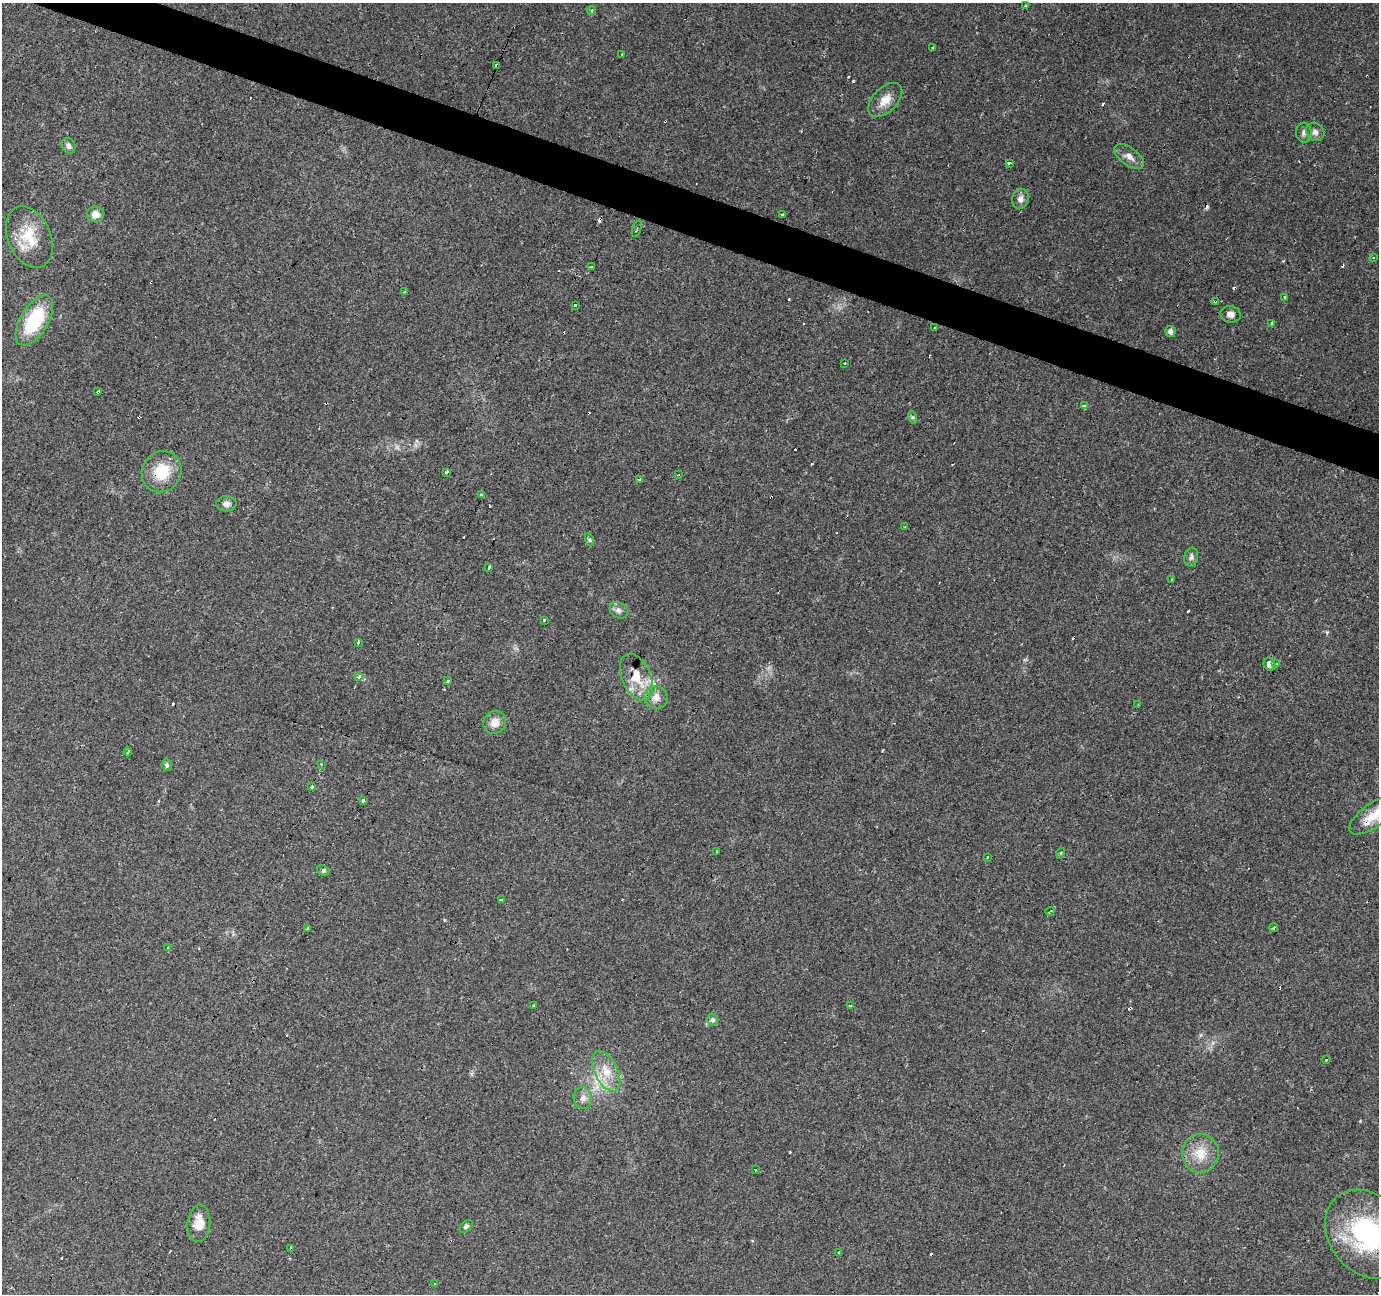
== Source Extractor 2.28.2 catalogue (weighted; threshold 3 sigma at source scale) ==
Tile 11 of 4 x 4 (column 3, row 3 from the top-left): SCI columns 2754-4130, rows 1500-2791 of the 5510 x 5647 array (HDU 1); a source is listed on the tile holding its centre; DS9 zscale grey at full resolution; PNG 1381 x 1296 px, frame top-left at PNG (2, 3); each listed source drawn as its Kron ellipse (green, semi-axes under 4 px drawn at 4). Shown black and unused: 3% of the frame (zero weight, under 3 of 4 exposures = <1% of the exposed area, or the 3 px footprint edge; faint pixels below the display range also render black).
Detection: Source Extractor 2.28.2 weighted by HDU 2 'WHT'; one run over the whole footprint, this tile lists its part. Background 0.0565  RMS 0.0043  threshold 0.0191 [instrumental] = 3 sigma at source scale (4.5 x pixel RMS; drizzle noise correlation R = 1.50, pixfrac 1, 0.0396/0.0396 arcsec/px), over >= 5 px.
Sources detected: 122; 38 cosmic-ray / hot-pixel residue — neither listed nor drawn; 2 inside a brighter listed object's ellipse — not listed separately; the other 82 listed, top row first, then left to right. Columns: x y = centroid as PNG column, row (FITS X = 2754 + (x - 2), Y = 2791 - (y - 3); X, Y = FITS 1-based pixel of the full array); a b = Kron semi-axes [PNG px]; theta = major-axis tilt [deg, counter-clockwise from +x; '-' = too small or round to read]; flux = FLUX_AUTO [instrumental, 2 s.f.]
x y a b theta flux
1025 6 3 3 - 4.3
591 10 4 3 - 0.7
932 48 4 3 - 0.67
622 54 3 2 - 0.6
497 66 3 3 - 5.8
885 100 21 12 45 5.3
1315 132 10 8 -46 1.8
1304 133 9 8 - 1.6
69 146 8 6 -59 1.5
1129 156 17 8 -36 3.2
1009 163 4 3 - 3
1020 199 10 8 74 2.1
95 214 8 8 - 3.3
782 214 3 3 - 1.9
637 228 8 3 71 0.74
29 237 32 21 -66 15
1373 258 4 3 - 0.6
591 267 4 3 - 2
404 292 3 3 - 2.1
1285 297 3 3 - 2.9
1215 301 4 2 - 0.37
575 305 3 3 - 8.2
1231 314 10 8 -8 2.2
34 320 28 14 59 26
1272 323 3 3 - 1
934 328 3 2 - 0.44
1170 331 5 5 - 1.4
845 363 3 3 - 1.2
98 392 4 3 - 4.4
1085 405 3 3 - 28
912 417 6 4 -71 0.69
162 472 21 19 58 13
447 472 4 3 - 3.3
678 475 3 2 - 0.29
640 480 4 3 - 3.1
481 495 3 3 - 2.7
226 504 10 7 2 2.1
905 527 3 3 - 0.43
590 540 6 4 -70 0.64
1191 557 9 7 77 1.4
489 568 4 3 - 2.5
1172 579 3 3 - 1.7
619 610 9 7 -33 1.8
544 620 3 2 - 2
358 642 4 3 - 1.4
1270 664 7 5 -58 1.8
1276 664 3 3 - 0.89
359 677 3 3 - 1.6
636 677 25 14 -66 8.3
448 681 3 3 - 1.7
656 697 12 11 - 3.5
1138 705 3 2 - 0.56
495 722 12 11 - 4
128 752 4 3 - 3.6
322 764 3 3 - 1.3
167 765 6 5 - 0.78
312 787 3 3 - 2.8
363 800 3 3 - 12
1374 815 28 12 35 8.3
717 851 3 3 - 2
1061 853 5 3 - 0.36
987 857 3 2 - 0.4
323 871 6 5 - 0.74
501 900 3 2 - 1.2
1050 911 4 2 - 0.41
1274 927 4 2 - 1.8
308 929 3 3 - 3.9
168 947 3 2 - 0.41
534 1006 3 3 - 9
851 1006 3 3 - 3.1
713 1020 6 5 - 1
1326 1060 3 3 - 0.95
606 1071 22 11 -63 8
583 1098 11 9 -86 2.5
1200 1153 19 18 - 8.9
755 1170 3 3 - 1.4
199 1223 19 11 84 6.5
466 1226 7 4 42 1.1
1368 1234 48 38 -51 58
291 1249 4 3 - 6.3
839 1252 3 3 - 1.2
435 1284 3 3 - 0.61
Overlapping masked pixels (flux is a lower limit): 7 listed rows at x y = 497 66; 1215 301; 98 392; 162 472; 656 697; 1374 815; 291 1249
Isophote crosses this tile's border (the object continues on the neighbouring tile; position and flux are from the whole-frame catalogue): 2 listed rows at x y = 1374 815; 1368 1234
Unlisted compact peaks at least as high as the median listed source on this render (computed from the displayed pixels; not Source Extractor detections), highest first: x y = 853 81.